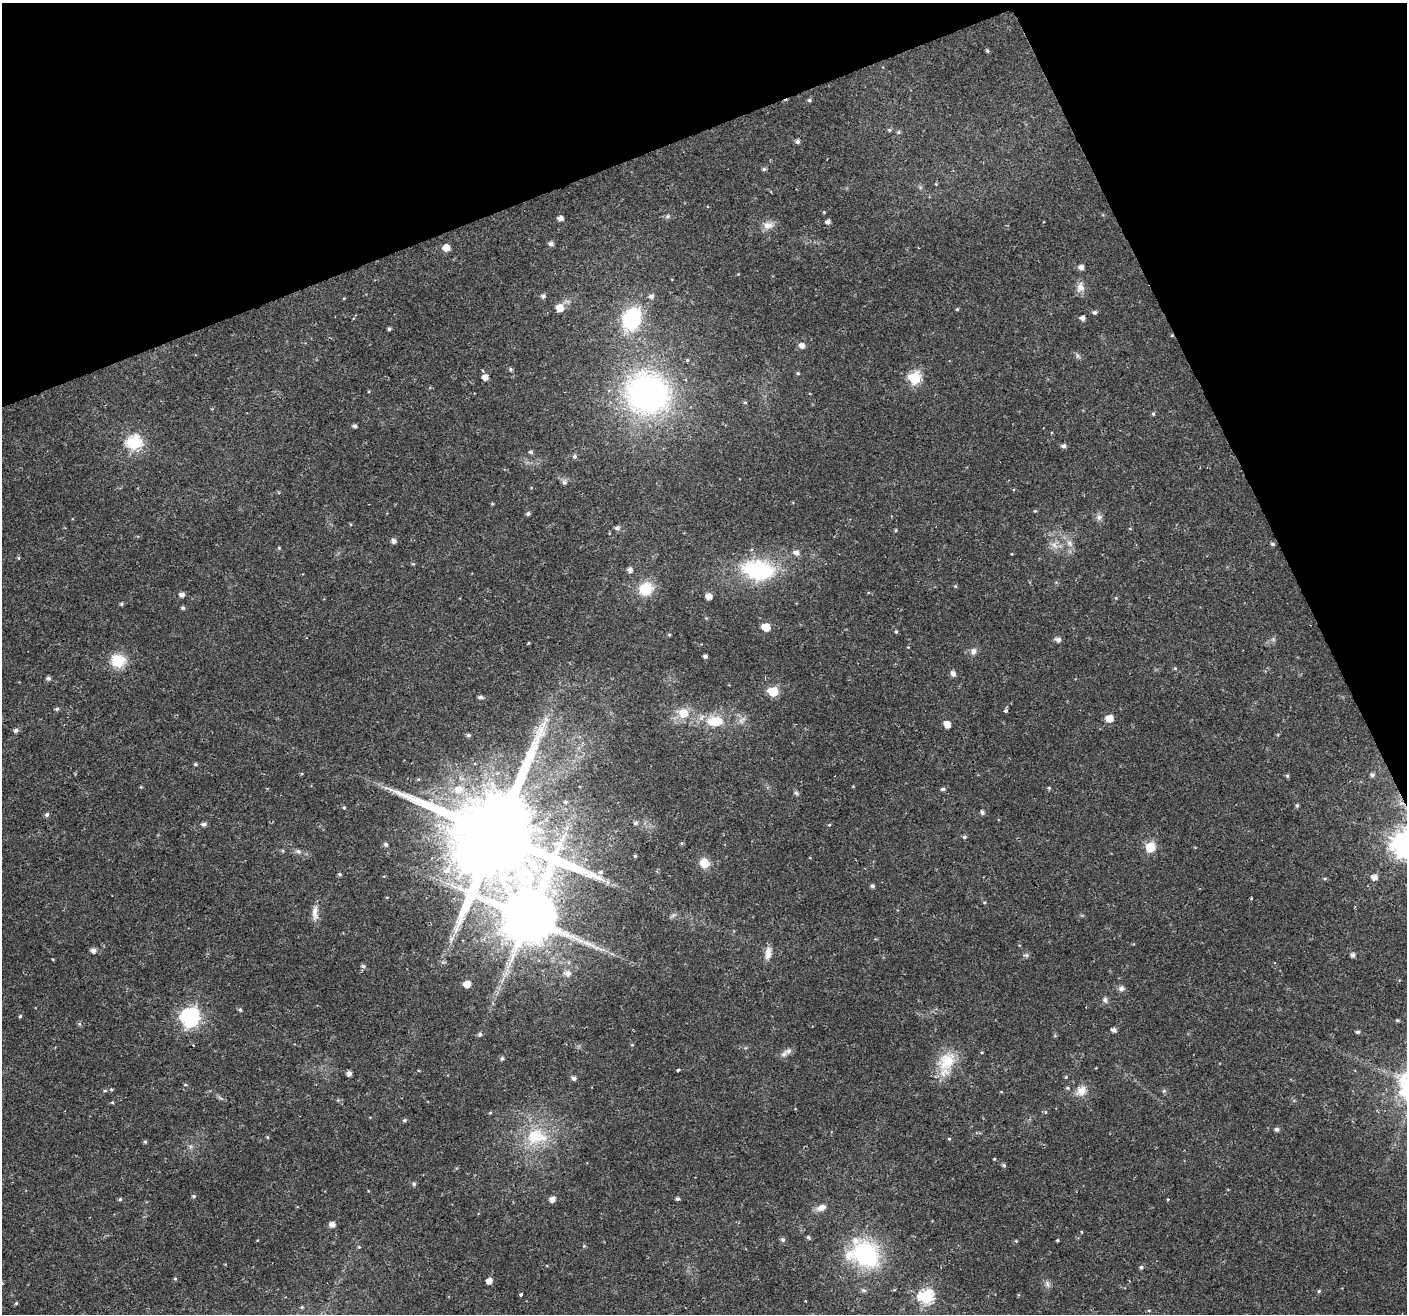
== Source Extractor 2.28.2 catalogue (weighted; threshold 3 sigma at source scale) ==
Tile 3 of 4 x 4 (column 3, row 1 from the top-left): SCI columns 2810-4214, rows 4023-5334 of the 5621 x 5477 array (HDU 1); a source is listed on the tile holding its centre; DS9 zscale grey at full resolution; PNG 1409 x 1316 px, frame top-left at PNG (2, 3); no overlay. Shown black and unused: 20% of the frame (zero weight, under 2 of 3 exposures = <1% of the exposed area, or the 3 px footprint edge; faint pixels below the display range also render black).
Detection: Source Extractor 2.28.2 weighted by HDU 2 'WHT'; one run over the whole footprint, this tile lists its part. Background 0.0197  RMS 0.0029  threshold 0.013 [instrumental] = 3 sigma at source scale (4.5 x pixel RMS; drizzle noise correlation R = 1.50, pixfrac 1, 0.0396/0.0396 arcsec/px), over >= 5 px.
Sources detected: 189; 1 too faint to see at this stretch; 3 cosmic-ray / hot-pixel residue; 1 long thin detection or spike segment (spike, bleed or trail) — not listed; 3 inside a brighter listed object's ellipse — not listed separately; the other 181 listed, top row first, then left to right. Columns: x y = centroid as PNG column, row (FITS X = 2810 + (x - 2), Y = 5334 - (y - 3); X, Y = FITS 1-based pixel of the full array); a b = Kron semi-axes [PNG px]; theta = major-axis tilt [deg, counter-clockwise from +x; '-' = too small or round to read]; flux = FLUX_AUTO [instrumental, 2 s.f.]
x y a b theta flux
987 51 5 4 - 0.37
809 100 5 4 - 0.52
889 130 5 4 - 0.39
898 132 5 5 - 0.43
797 141 5 5 - 0.79
764 169 5 5 - 0.53
824 212 4 4 - 0.25
667 216 6 4 89 0.44
560 218 5 4 - 1.5
828 222 5 4 - 1.1
767 225 12 10 4 2.2
551 244 6 5 - 0.95
446 248 6 5 - 3.2
1081 267 5 5 - 1.3
1080 287 14 10 73 2.1
543 296 6 5 - 0.65
651 296 6 6 - 1.1
560 308 7 6 - 4
957 309 5 4 - 0.32
1095 312 5 5 - 0.63
1082 318 5 4 - 1.3
631 319 22 17 69 22
389 329 4 4 - 0.46
802 346 6 5 - 1.6
511 369 5 4 - 0.48
798 373 5 4 - 0.35
485 377 5 5 - 2.2
914 378 6 6 - 32
648 394 45 40 -22 89
745 402 5 4 - 0.35
1153 414 5 4 - 0.42
355 426 4 4 - 0.78
134 443 7 6 - 44
1063 446 5 5 - 0.93
531 452 4 4 - 0.62
574 456 5 5 - 0.62
564 482 7 6 - 0.84
492 504 4 4 - 0.3
1035 511 5 4 - 0.32
528 514 5 4 - 0.63
1099 517 8 8 - 1.1
617 528 6 5 - 0.81
896 530 4 4 - 0.29
394 541 5 5 - 1.2
1070 543 10 7 -41 1.4
1272 544 4 4 - 0.56
1054 545 12 7 -47 1.8
279 548 5 4 - 0.35
796 553 7 6 - 1.4
18 558 5 3 - 0.35
630 570 5 5 - 1.3
758 570 35 21 -8 25
955 586 5 4 - 0.33
646 589 16 14 37 7.2
182 595 5 5 - 1.3
708 596 5 5 - 2.3
1116 598 4 3 - 0.25
121 604 5 4 - 0.42
183 608 5 4 - 0.47
766 627 6 5 - 7.1
896 632 5 4 - 0.39
669 635 4 4 - 0.31
1058 640 8 6 -16 0.93
908 647 4 4 - 0.22
973 651 8 7 - 1.3
705 656 4 4 - 0.81
118 660 16 14 -2 7.3
1175 668 6 4 -2 0.33
953 674 6 5 - 1.3
48 678 6 5 - 0.69
773 691 6 5 - 16
481 697 7 4 -5 0.6
57 709 5 4 - 0.49
1006 711 3 3 - 0.99
683 713 9 9 - 4.9
1109 718 6 5 - 4.2
715 721 25 14 -1 7.3
947 724 5 5 - 2.8
16 730 6 5 - 0.82
468 735 4 4 - 0.61
195 764 5 4 - 0.44
1372 775 6 5 - 0.78
1287 776 6 4 -88 0.44
418 779 5 3 - 0.28
141 787 4 3 - 0.26
1049 788 5 4 - 0.36
459 789 10 9 - 3
943 789 5 4 - 0.56
796 793 7 5 -44 0.54
566 802 5 4 - 0.47
1297 806 5 4 - 0.49
344 807 4 4 - 0.34
982 813 5 5 - 0.7
47 814 5 5 - 0.7
636 823 6 5 - 0.65
204 824 6 5 - 0.92
829 825 4 4 - 0.29
496 834 27 24 18 6800
964 837 5 5 - 0.55
1404 843 9 9 - 290
386 844 6 5 - 0.48
1150 847 7 7 - 7.2
283 851 5 3 - 0.31
298 851 9 6 -20 0.93
635 856 4 3 - 0.42
704 863 10 10 - 3.7
447 870 11 9 46 2.5
600 872 6 6 - 0.68
340 874 6 4 -27 0.45
1374 877 6 5 - 1.8
1325 879 5 4 - 0.35
872 886 4 4 - 0.66
1251 898 3 3 - 0.39
315 913 21 8 89 2.4
673 915 9 5 18 0.67
529 918 15 15 - 2000
93 950 6 5 - 1.3
768 953 17 7 84 2.2
1026 955 7 5 -2 0.59
1353 955 4 4 - 1.1
363 966 6 5 - 0.75
506 973 7 4 -72 0.84
567 973 9 7 -4 1.5
467 984 5 5 - 3.8
1121 988 7 7 - 1
1105 1000 8 6 -74 0.84
240 1009 5 4 - 0.49
20 1016 5 4 - 0.38
190 1017 8 8 - 100
1397 1020 4 3 - 0.39
79 1024 6 5 - 0.47
1114 1030 5 4 - 1.1
1358 1032 5 4 - 0.57
480 1034 6 5 - 0.64
788 1051 11 8 21 1.3
502 1059 5 5 - 0.57
946 1061 30 22 56 9.2
678 1070 3 3 - 0.41
349 1073 4 4 - 1.2
1066 1077 5 4 - 0.31
574 1078 5 5 - 0.99
185 1085 5 3 - 0.31
1068 1088 6 4 -27 0.43
111 1089 4 4 - 0.38
105 1091 5 3 - 0.34
1081 1091 15 13 37 3.1
1164 1091 5 5 - 0.4
338 1100 5 5 - 0.35
490 1113 5 3 - 0.26
404 1120 6 4 2 0.44
1276 1129 5 5 - 0.81
535 1136 28 23 50 13
267 1137 5 3 - 0.28
949 1139 4 4 - 0.3
145 1142 5 4 - 0.43
994 1159 4 3 - 0.23
1004 1165 5 4 - 0.54
414 1184 6 5 - 0.56
194 1196 5 4 - 0.44
120 1199 4 4 - 0.4
552 1199 6 5 - 1.7
678 1199 4 4 - 0.6
821 1207 14 8 24 1.9
332 1224 5 5 - 1.7
1081 1232 3 2 - 0.45
808 1237 5 5 - 0.49
783 1240 6 5 - 0.67
1057 1240 4 3 - 0.28
1016 1241 4 4 - 0.29
359 1247 5 3 - 0.29
866 1254 29 25 -50 32
1141 1267 5 5 - 0.51
175 1279 4 4 - 0.32
489 1281 5 5 - 2.3
2 1283 5 4 - 0.33
1047 1284 11 5 -66 0.93
863 1290 7 5 -15 0.63
1319 1291 5 4 - 0.41
926 1297 7 6 - 47
16 1303 4 4 - 0.32
302 1307 5 4 - 0.31
Overlapping masked pixels (flux is a lower limit): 2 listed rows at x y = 496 834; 866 1254
Isophote crosses this tile's border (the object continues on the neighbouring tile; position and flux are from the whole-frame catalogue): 2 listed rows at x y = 1404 843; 2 1283